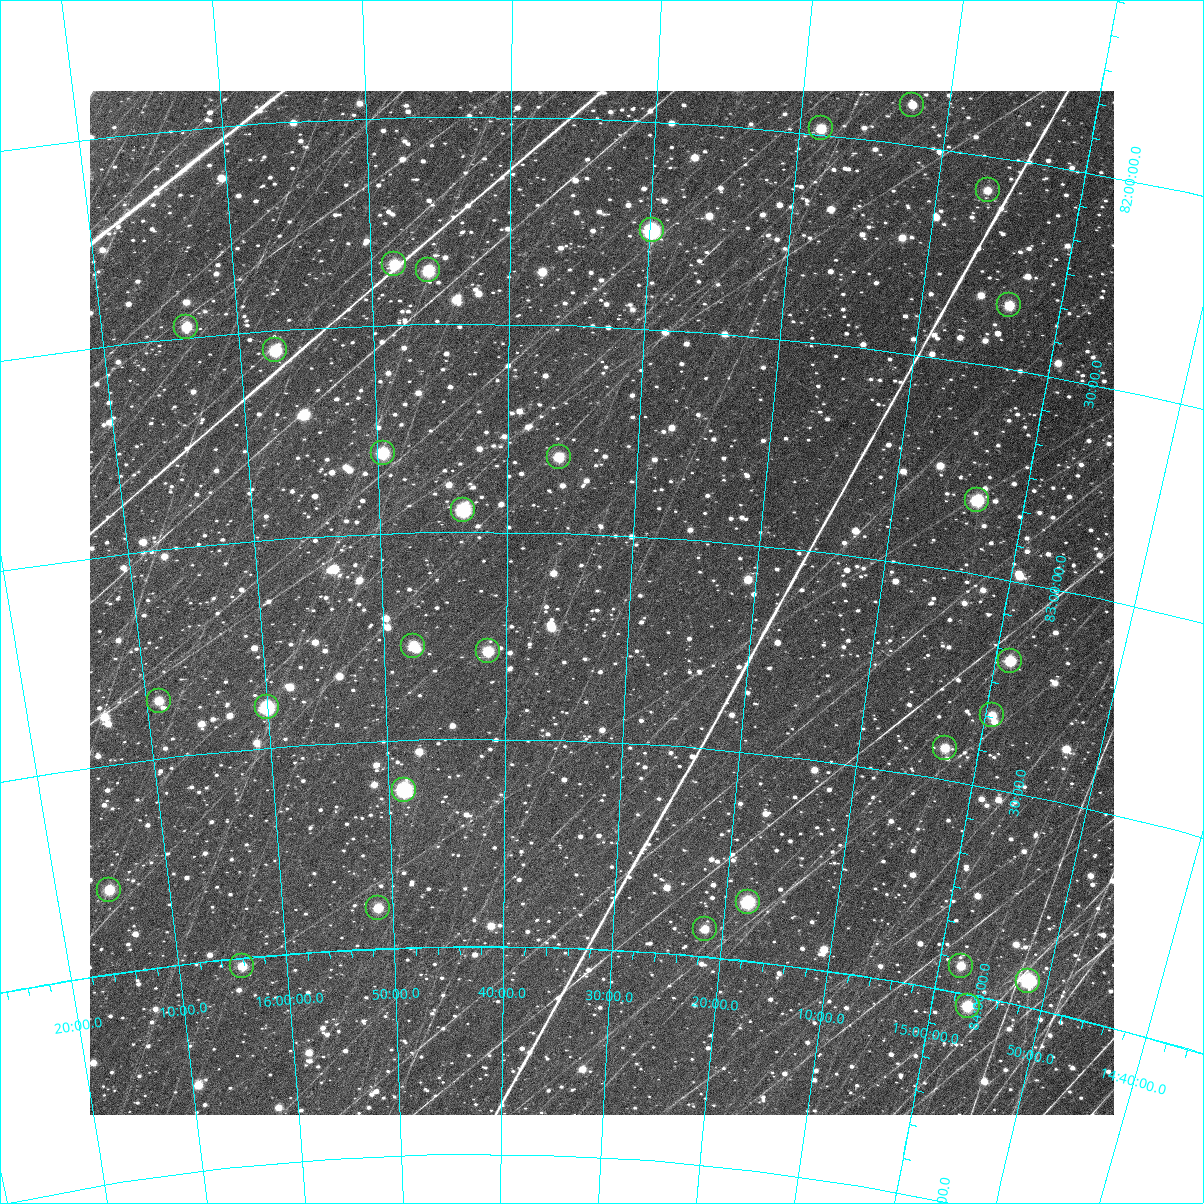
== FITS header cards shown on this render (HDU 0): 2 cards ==
NAXIS1  =                 1024
NAXIS2  =                 1024

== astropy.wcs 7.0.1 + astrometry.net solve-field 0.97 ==
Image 1024 x 1024 px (HDU 0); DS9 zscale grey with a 90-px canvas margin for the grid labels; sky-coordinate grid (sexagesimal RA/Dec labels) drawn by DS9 from the SOLVED WCS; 29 Tycho-2 reference stars matched to detected sources circled (green)
Header WCS: none
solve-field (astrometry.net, Tycho-2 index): SOLVED blind (the file carries no WCS)
Solved WCS: RA---TAN-SIP/DEC--TAN-SIP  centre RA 15:32:17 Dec +83:10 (233.07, +83.16 deg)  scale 8.67 arcsec/px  FOV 148.0' x 148.1'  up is +178 deg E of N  parity flipped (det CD > 0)
(file carries no celestial WCS; the grid is the blind solution)
Tycho-2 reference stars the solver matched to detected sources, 29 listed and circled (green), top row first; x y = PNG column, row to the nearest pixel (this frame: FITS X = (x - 90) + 1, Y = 1024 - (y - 91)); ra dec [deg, ICRS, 3 dp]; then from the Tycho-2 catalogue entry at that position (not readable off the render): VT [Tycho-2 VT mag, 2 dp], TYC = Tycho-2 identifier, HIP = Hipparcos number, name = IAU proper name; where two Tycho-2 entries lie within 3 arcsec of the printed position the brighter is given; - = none
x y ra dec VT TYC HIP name
912 105 228.121 +81.905 9.84 4566-1729-1 - -
821 128 229.632 +81.987 8.83 4566-1358-1 74909 -
988 190 226.621 +82.083 9.79 4565-285-1 - -
652 230 232.462 +82.264 6.98 4566-1106-1 75870 -
394 264 237.082 +82.353 8.63 4566-687-1 77419 -
428 270 236.471 +82.370 8.20 4566-421-1 77211 -
1009 305 225.911 +82.349 8.87 4565-373-1 73680 -
186 327 240.940 +82.473 8.89 4579-23-1 - -
275 350 239.338 +82.548 8.15 4634-710-1 - -
383 453 237.407 +82.807 8.16 4634-827-1 - -
559 457 234.015 +82.818 8.65 4634-898-1 - -
977 500 225.894 +82.825 7.79 4634-1565-1 73671 -
463 510 235.863 +82.947 7.46 4634-421-1 77013 -
413 646 236.900 +83.274 8.81 4634-424-1 - -
488 651 235.373 +83.289 8.55 4634-510-1 - -
1010 661 224.694 +83.191 8.53 4634-1776-1 - -
159 701 242.244 +83.363 9.30 4647-2388-1 - -
267 707 240.010 +83.404 7.45 4647-2533-1 78379 -
992 715 224.853 +83.328 9.62 4634-1225-1 - -
945 748 225.703 +83.426 9.25 4634-985-1 - -
404 790 237.179 +83.620 7.68 4634-1923-1 77448 -
109 890 243.831 +83.799 8.90 4647-1640-1 - -
748 902 229.490 +83.859 7.80 4634-84-1 74866 -
378 908 237.848 +83.902 9.15 4634-409-1 - -
705 929 230.401 +83.934 9.52 4634-491-1 - -
242 966 241.033 +84.020 9.39 4647-1358-1 - -
961 966 224.493 +83.936 9.40 4634-989-1 - -
1028 981 222.919 +83.937 7.10 4634-1355-1 72687 -
968 1006 224.164 +84.027 8.35 4634-1442-1 73119 -